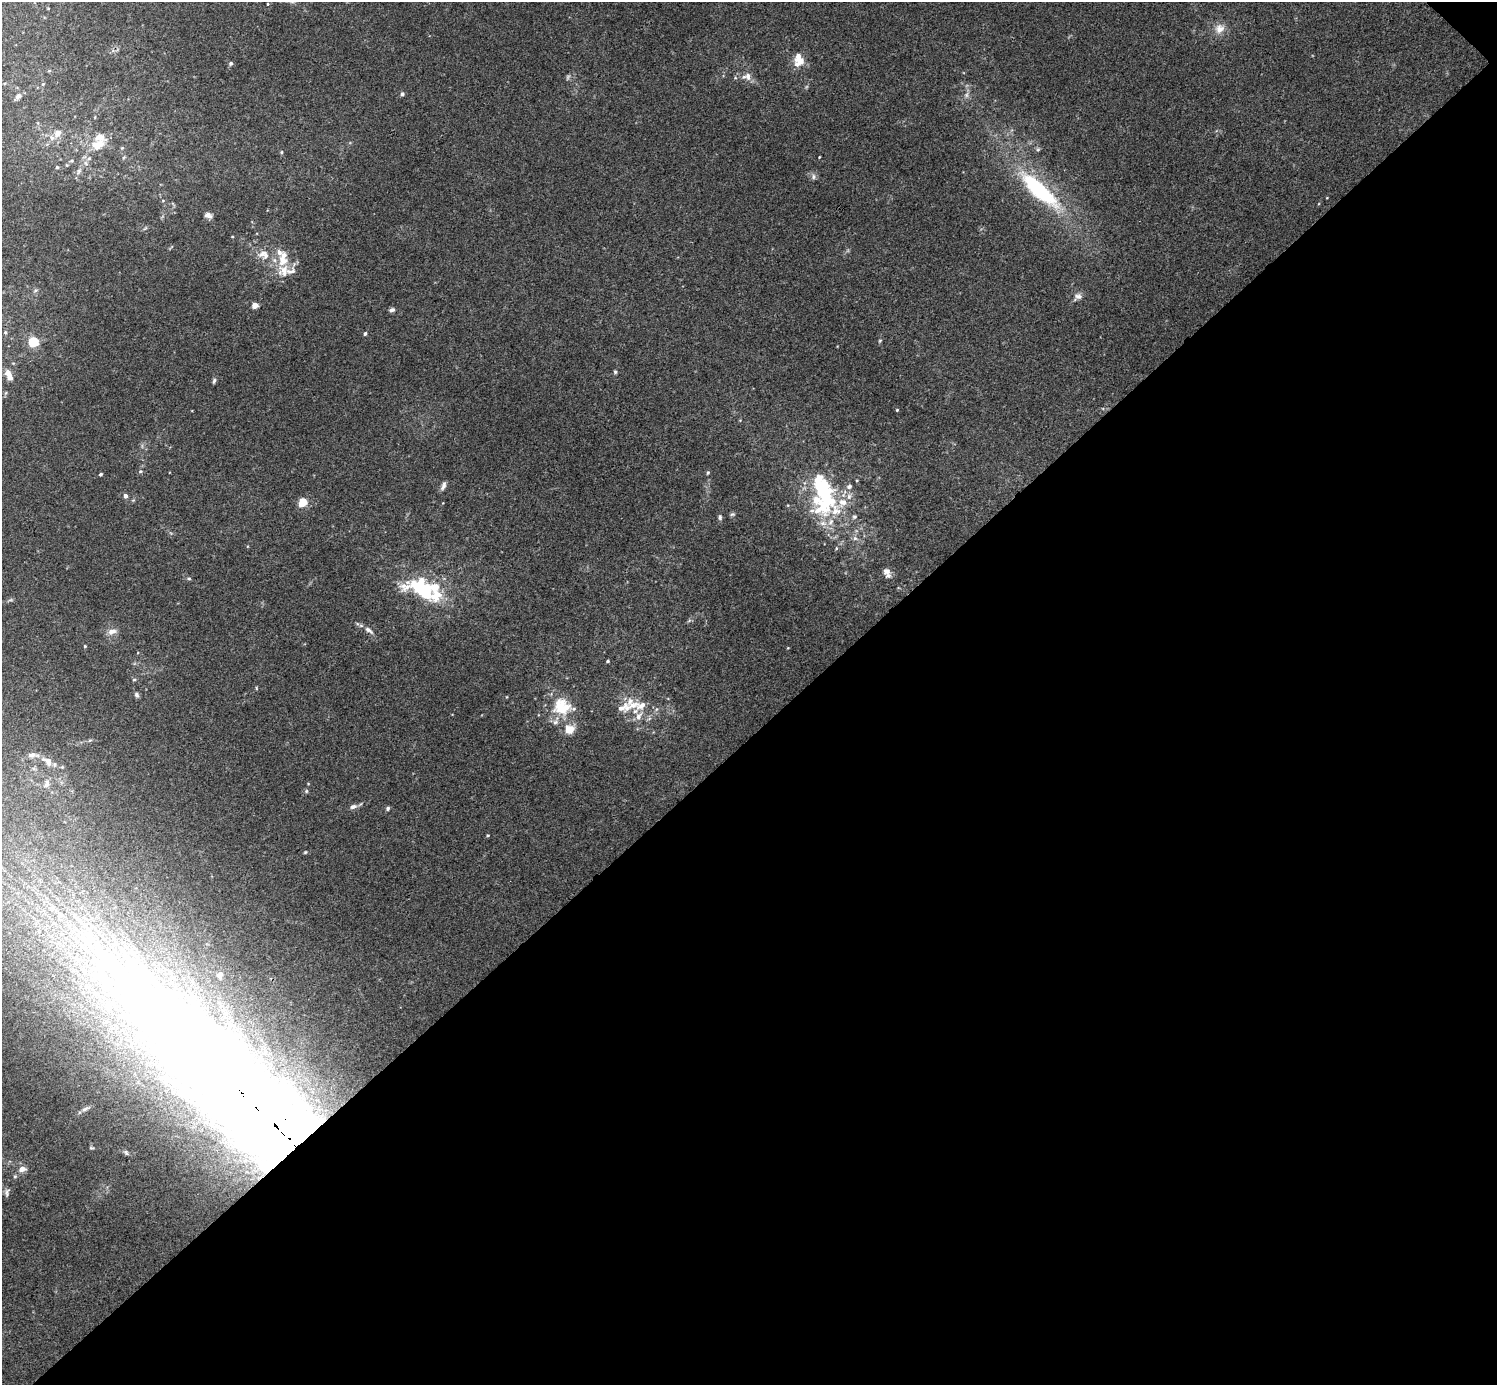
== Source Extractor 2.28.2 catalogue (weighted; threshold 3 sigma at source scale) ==
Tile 12 of 4 x 4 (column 4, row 3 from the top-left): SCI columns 4491-5985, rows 1683-3065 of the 5988 x 5988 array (HDU 1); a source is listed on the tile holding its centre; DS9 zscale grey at full resolution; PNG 1499 x 1387 px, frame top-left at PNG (2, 2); no overlay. Shown black and unused: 47% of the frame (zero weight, under 3 of 4 exposures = <1% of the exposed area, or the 3 px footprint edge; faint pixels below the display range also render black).
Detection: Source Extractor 2.28.2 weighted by HDU 2 'WHT'; one run over the whole footprint, this tile lists its part. Background 0.0533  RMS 0.005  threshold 0.0225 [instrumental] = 3 sigma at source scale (4.5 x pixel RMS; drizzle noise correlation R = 1.50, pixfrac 1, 0.05/0.05 arcsec/px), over >= 5 px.
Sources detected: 119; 2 too faint to see at this stretch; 1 inside a brighter object's white glare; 1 long thin detection or spike segment (spike, bleed or trail) — not listed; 26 inside a brighter listed object's ellipse — not listed separately; the other 89 listed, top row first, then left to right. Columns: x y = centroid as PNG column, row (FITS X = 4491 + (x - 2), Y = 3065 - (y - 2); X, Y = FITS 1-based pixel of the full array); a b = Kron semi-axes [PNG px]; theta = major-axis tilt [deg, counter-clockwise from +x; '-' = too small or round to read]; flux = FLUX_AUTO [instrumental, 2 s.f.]
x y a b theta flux
268 4 3 2 - 0.4
48 8 4 3 - 0.36
1220 29 14 12 40 5
800 60 18 11 51 6.6
231 63 4 4 - 1
49 71 6 4 2 0.54
747 76 15 10 11 4
43 84 5 3 - 0.46
402 94 6 5 - 1.1
966 95 8 6 74 1.8
18 96 8 6 31 2.2
95 117 5 3 - 0.44
58 133 6 5 - 5.3
52 138 8 6 -76 1.9
97 145 20 13 20 10
122 148 5 5 - 0.71
1038 149 6 5 - 0.84
281 152 4 4 - 0.56
124 157 5 4 - 0.73
819 157 3 2 - 0.37
71 161 5 3 - 0.6
86 163 8 6 -67 2
57 167 4 4 - 0.65
79 171 10 5 65 1.9
813 177 8 7 - 1.6
1039 190 57 17 -43 56
163 200 5 3 - 0.52
208 215 8 6 -21 2.5
145 228 8 3 44 0.64
232 236 4 3 - 0.43
279 252 10 8 -61 3.2
263 253 20 8 30 4.3
284 271 19 17 -78 9.7
35 290 7 5 22 0.84
1078 296 12 9 27 2.8
255 305 5 4 - 5.7
392 310 7 5 21 1.4
5 332 5 5 - 0.76
365 334 5 4 - 0.75
880 341 5 4 - 0.59
33 342 5 5 - 31
615 372 6 5 - 0.79
8 373 9 8 - 3.3
214 381 8 4 76 1
897 410 4 3 - 0.46
140 471 6 4 2 0.82
708 473 5 4 - 0.64
101 474 4 3 - 0.86
443 486 12 5 68 1.9
125 496 4 4 - 2.1
303 502 5 4 - 23
822 507 47 28 41 37
732 514 7 5 19 0.89
720 517 8 5 -84 1.1
854 517 7 6 - 1.3
855 538 8 6 -29 1.8
836 548 5 4 - 0.65
886 571 10 9 - 2.8
189 578 6 4 -7 0.75
423 591 30 15 -39 30
369 630 15 6 -36 2.4
112 631 12 7 17 3.4
85 646 4 3 - 0.5
608 661 4 3 - 0.68
134 679 5 3 - 0.55
256 688 5 3 - 0.49
136 695 6 5 - 1.4
562 707 25 23 -13 19
623 707 21 12 18 6.5
639 716 11 7 62 3.2
569 729 11 9 30 7.4
90 740 6 4 18 0.73
33 755 15 7 -1 2.5
48 761 13 8 -39 4.3
62 767 4 4 - 0.5
47 783 12 6 77 2
306 791 6 5 - 0.78
353 807 10 6 13 2.1
388 808 5 5 - 0.98
488 835 4 3 - 0.54
305 852 5 4 - 0.53
220 975 6 5 - 2.6
85 1109 13 5 27 1.7
275 1125 316 54 -44 2000
91 1148 6 4 4 0.67
126 1152 8 5 -64 1.1
22 1169 9 7 20 3.5
15 1176 5 5 - 0.77
7 1193 11 6 86 1.6
Overlapping masked pixels (flux is a lower limit): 1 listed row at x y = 275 1125